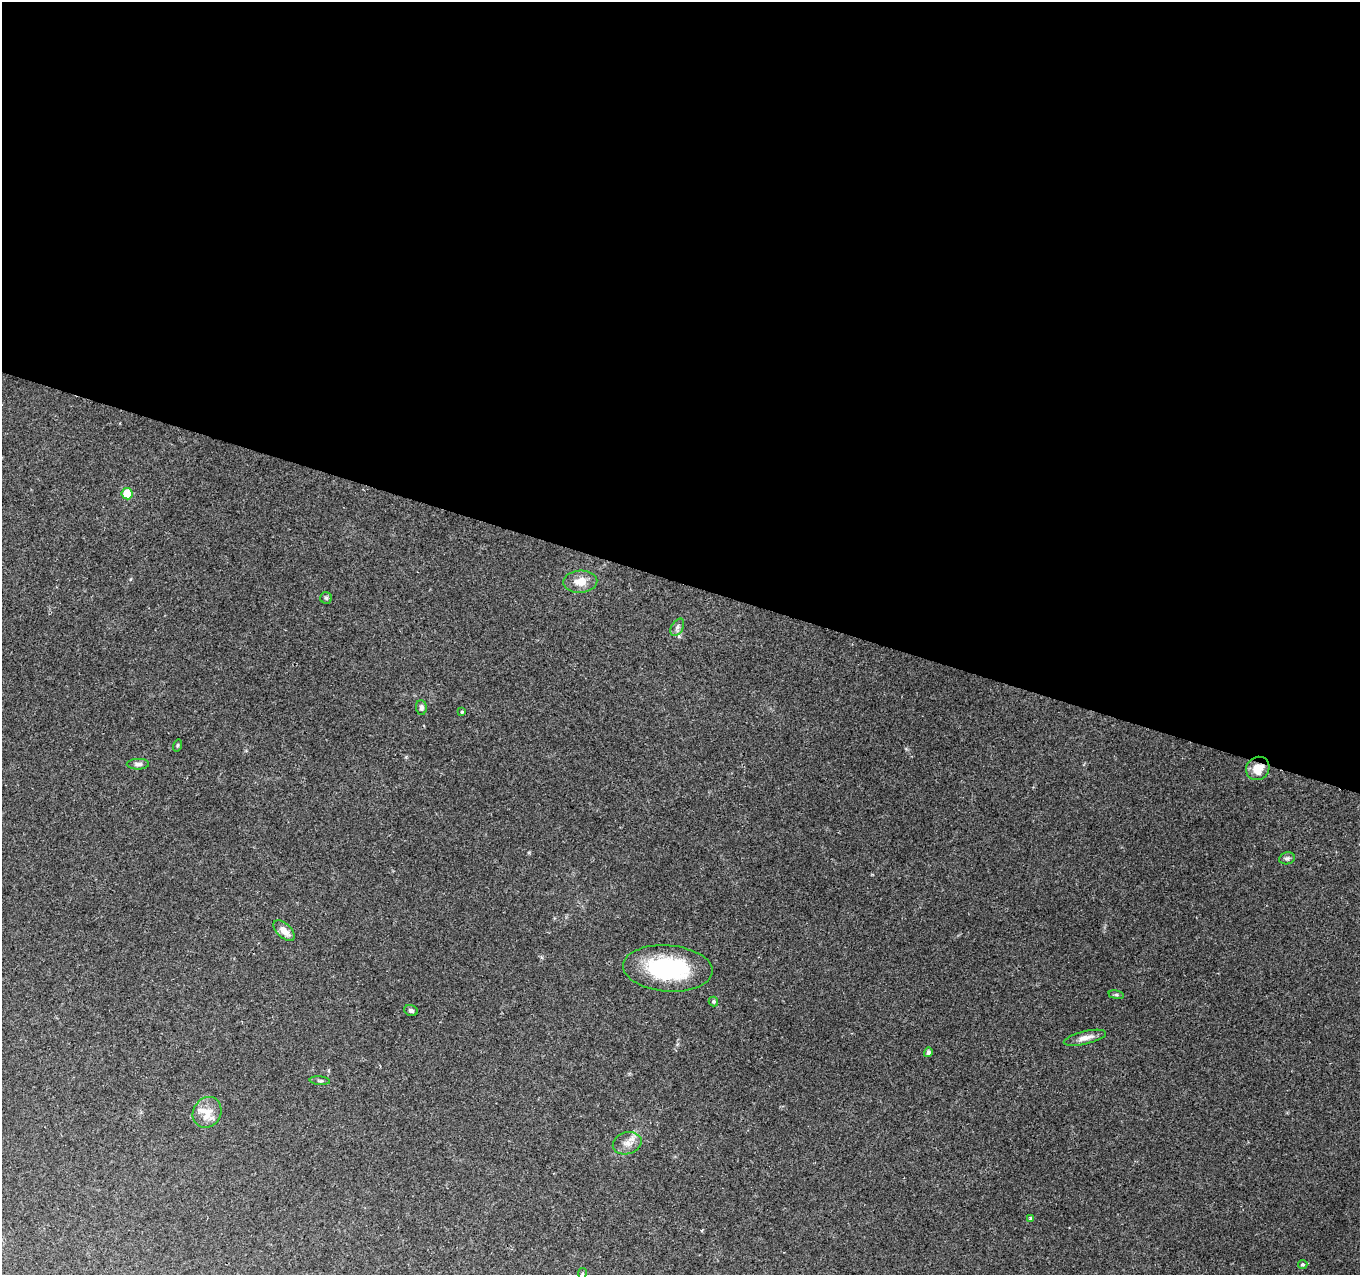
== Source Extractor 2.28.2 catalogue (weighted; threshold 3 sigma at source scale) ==
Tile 3 of 4 x 4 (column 3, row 1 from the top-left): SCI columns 2715-4072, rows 4037-5309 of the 5438 x 5590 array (HDU 1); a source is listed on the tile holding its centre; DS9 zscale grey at full resolution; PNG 1362 x 1277 px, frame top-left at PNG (2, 2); each listed source drawn as its Kron ellipse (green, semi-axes under 4 px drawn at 4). Shown black and unused: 46% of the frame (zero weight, under 2 of 3 exposures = <1% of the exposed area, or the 3 px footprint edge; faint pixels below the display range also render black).
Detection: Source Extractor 2.28.2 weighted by HDU 2 'WHT'; one run over the whole footprint, this tile lists its part. Background 0.131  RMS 0.0071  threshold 0.0318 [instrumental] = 3 sigma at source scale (4.5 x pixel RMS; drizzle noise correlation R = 1.50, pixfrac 1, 0.0396/0.0396 arcsec/px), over >= 5 px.
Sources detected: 24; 1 inside a brighter listed object's ellipse — not listed separately; the other 23 listed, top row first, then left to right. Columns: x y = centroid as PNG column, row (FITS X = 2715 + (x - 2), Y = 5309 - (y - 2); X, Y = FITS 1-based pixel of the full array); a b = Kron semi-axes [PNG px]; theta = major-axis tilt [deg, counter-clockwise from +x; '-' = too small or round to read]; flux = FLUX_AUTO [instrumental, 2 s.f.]
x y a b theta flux
127 494 5 5 - 19
580 582 17 11 3 9.3
326 598 6 5 - 1.3
677 627 9 6 59 2.4
421 707 7 5 -85 2
462 712 3 3 - 0.88
177 745 6 4 72 0.91
138 764 11 5 1 2.4
1258 768 12 11 - 10
1287 858 8 6 10 1.6
284 931 13 7 -44 6
668 968 45 23 -5 66
1116 995 8 4 -8 1.1
713 1001 5 5 - 1.1
411 1010 7 5 -22 1.6
1085 1038 21 6 13 5.5
928 1052 5 4 - 1.8
320 1081 10 4 -5 1.3
207 1112 16 14 58 9.2
627 1143 14 11 14 6.1
1030 1218 3 3 - 1.7
1303 1264 4 4 - 1.1
582 1273 5 3 - 0.86
Overlapping masked pixels (flux is a lower limit): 1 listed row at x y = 1258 768
Isophote crosses this tile's border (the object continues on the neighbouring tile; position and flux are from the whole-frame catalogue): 1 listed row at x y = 582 1273